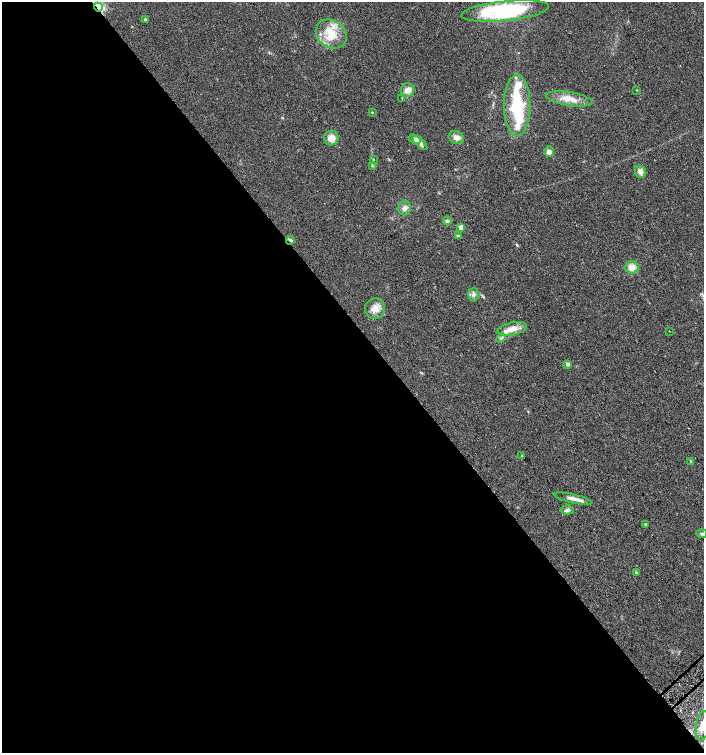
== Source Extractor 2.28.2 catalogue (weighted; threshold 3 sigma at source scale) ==
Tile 9 of 4 x 4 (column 1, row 3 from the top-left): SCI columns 168-1571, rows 1534-3035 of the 6015 x 6062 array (HDU 1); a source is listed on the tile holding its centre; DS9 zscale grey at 2 x 2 block average (1 PNG px = mean of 2 x 2 image px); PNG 706 x 755 px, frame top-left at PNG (2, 2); each listed source drawn as its Kron ellipse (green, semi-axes under 4 px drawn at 4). Shown black and unused: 57% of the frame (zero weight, under 2 of 3 exposures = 2% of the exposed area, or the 3 px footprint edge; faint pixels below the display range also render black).
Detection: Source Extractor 2.28.2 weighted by HDU 2 'WHT'; one run over the whole footprint, this tile lists its part. Background 0.0686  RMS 0.0087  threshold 0.0392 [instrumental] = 3 sigma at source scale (4.5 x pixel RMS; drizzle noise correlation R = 1.50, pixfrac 1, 0.0396/0.0396 arcsec/px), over >= 5 px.
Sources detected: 45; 2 inside a brighter object's white glare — neither listed nor drawn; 5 inside a brighter listed object's ellipse — not listed separately; the other 38 listed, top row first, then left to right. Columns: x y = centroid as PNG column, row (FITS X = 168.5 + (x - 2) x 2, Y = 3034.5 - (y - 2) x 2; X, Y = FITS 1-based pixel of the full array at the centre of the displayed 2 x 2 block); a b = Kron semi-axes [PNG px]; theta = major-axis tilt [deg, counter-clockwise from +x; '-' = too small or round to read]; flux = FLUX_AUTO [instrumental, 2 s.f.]
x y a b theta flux
98 7 4 3 - 290
505 11 44 10 6 240
145 19 4 3 - 2.4
331 34 16 13 -34 42
408 90 7 6 - 13
637 90 3 2 - 1.2
402 98 3 3 - 1.4
569 99 23 6 -9 24
517 105 31 13 89 110
372 112 3 2 - 1.2
456 137 8 6 -23 11
331 138 7 7 - 17
415 139 6 4 -31 8.7
420 143 9 4 -44 6.4
549 152 5 5 - 8.6
373 159 3 2 - 1.2
372 166 4 3 - 1.9
640 171 6 5 - 10
404 208 7 6 - 8.4
447 221 4 4 - 3.5
461 227 3 3 - 23
458 236 4 3 - 2.2
290 240 4 3 - 4.5
632 267 7 6 - 18
473 295 7 5 87 6.2
375 309 10 10 - 17
512 329 15 6 11 21
669 331 2 2 - 1
501 338 5 3 - 4.1
568 364 3 3 - 9.1
522 456 3 3 - 1.9
691 461 3 2 - 2.3
573 498 20 4 -13 13
567 510 6 4 1 4.7
646 524 4 3 - 2.1
702 534 5 3 - 2.7
636 573 4 3 - 2.8
703 726 15 6 82 19
Overlapping masked pixels (flux is a lower limit): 2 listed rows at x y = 98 7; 290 240
Isophote crosses this tile's border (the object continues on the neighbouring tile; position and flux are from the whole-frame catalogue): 1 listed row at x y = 703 726